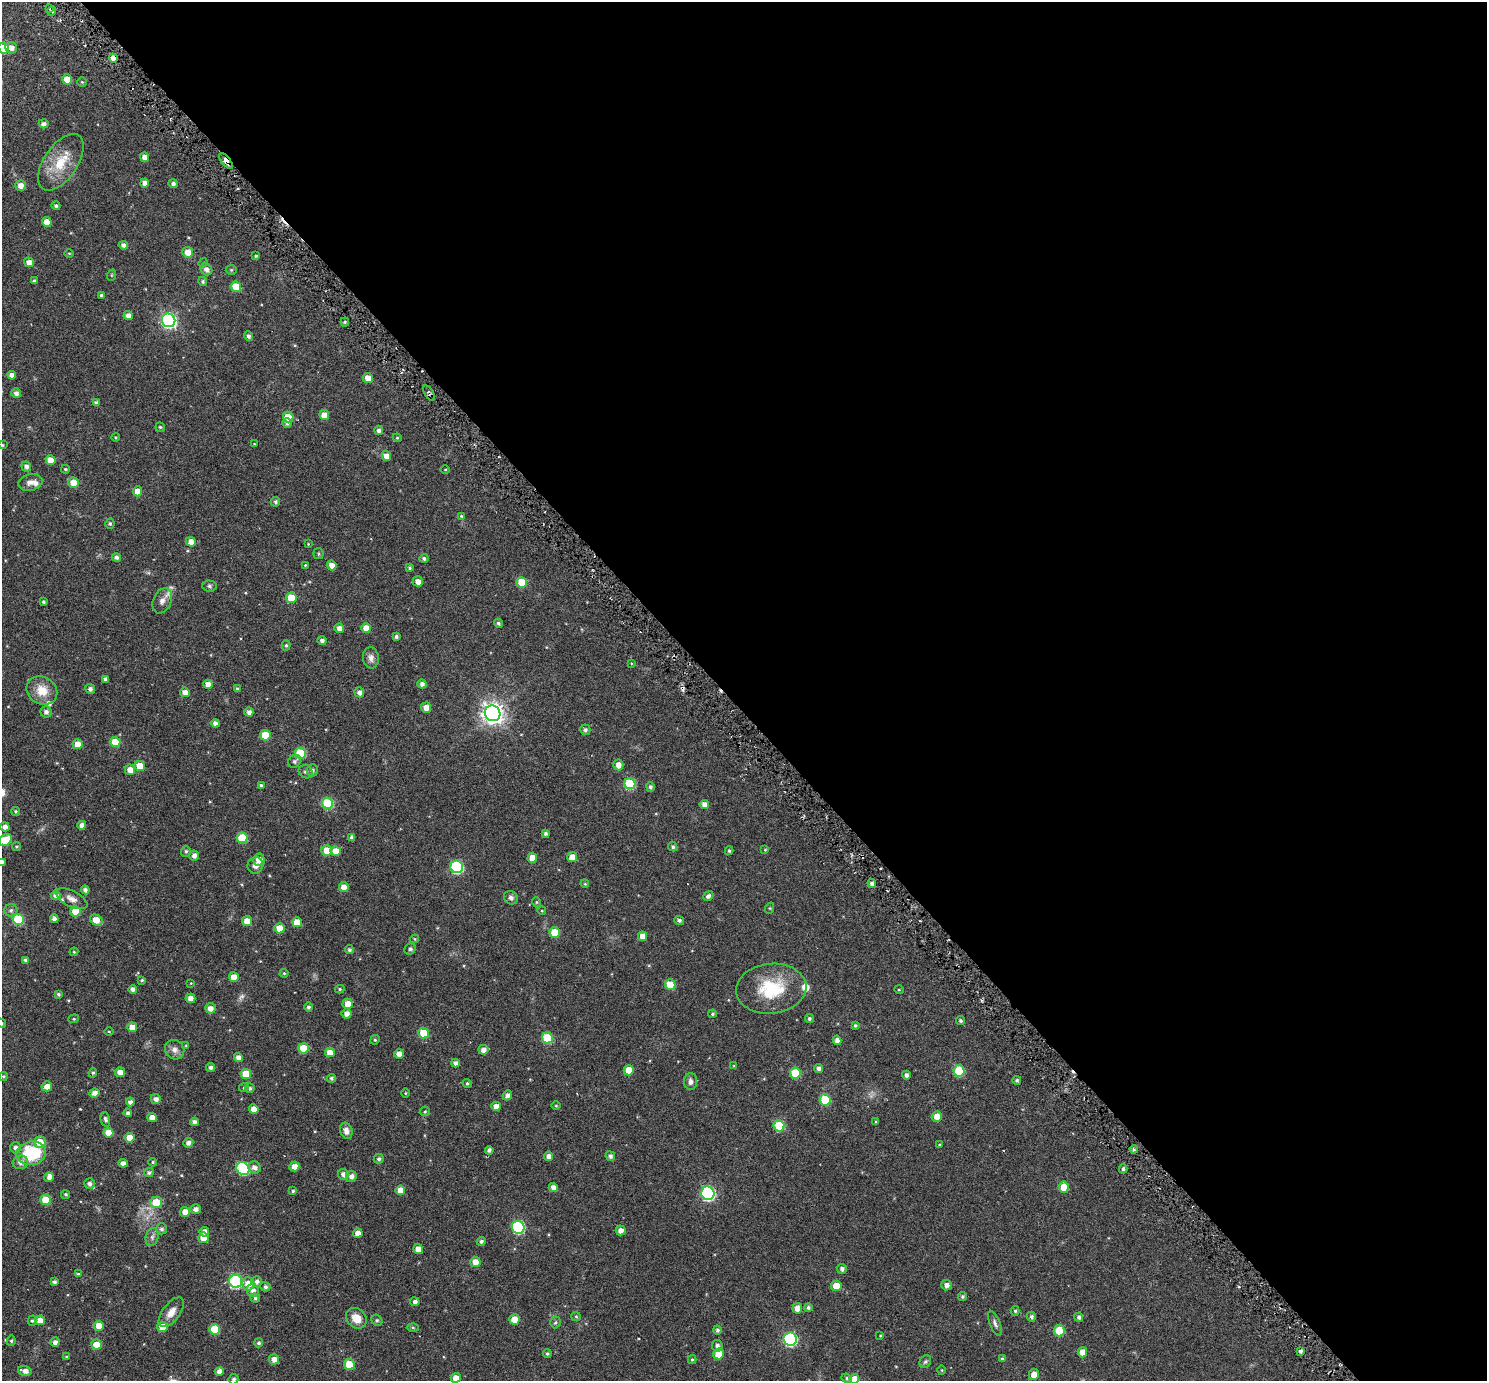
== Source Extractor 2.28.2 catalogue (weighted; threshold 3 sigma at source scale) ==
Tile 8 of 4 x 4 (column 4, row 2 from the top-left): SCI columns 4523-6007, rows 2966-4344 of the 6069 x 6069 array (HDU 1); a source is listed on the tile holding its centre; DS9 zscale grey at full resolution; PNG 1489 x 1383 px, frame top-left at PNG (2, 2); each listed source drawn as its Kron ellipse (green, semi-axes under 4 px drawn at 4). Shown black and unused: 52% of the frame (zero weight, under 3 of 6 exposures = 3% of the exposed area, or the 3 px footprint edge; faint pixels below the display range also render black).
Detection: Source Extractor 2.28.2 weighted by HDU 2 'WHT'; one run over the whole footprint, this tile lists its part. Background 0.032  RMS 0.0083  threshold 0.0339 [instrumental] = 3 sigma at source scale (4.09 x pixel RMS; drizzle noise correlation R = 1.36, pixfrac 0.8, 0.05/0.05 arcsec/px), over >= 5 px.
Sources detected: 337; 1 too faint to see at this stretch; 1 cosmic-ray / hot-pixel residue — neither listed nor drawn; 5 inside a brighter listed object's ellipse — not listed separately; the other 330 listed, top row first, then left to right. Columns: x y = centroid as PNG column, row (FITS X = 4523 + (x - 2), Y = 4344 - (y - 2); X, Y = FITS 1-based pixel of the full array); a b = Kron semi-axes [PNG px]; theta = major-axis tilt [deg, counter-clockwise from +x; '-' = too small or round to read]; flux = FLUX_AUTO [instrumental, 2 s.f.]
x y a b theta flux
49 8 4 3 - 1
52 11 5 3 - 0.9
4 48 6 5 - 11
11 48 6 5 - 3.3
113 58 4 4 - 4.5
67 79 5 4 - 8.3
82 82 4 4 - 0.77
44 124 5 4 - 2.5
145 157 5 4 - 4.4
226 161 10 3 -51 6.1
61 162 32 16 56 19
145 183 4 4 - 3.6
173 184 4 4 - 2.1
21 185 5 5 - 4.3
56 206 4 4 - 1.4
47 222 5 4 - 7
123 245 5 4 - 2.7
188 252 5 5 - 6.9
69 253 5 3 - 0.58
256 256 4 3 - 0.92
29 262 5 4 - 4.1
203 263 5 4 - 0.66
206 269 6 5 - 3.3
231 270 5 5 - 0.8
112 275 6 3 71 0.61
34 281 4 3 - 1.1
203 281 4 4 - 1.3
236 287 5 5 - 15
101 295 4 4 - 1.2
128 315 4 4 - 3.9
169 320 7 6 - 160
345 322 4 4 - 1
248 336 5 4 - 1.7
12 375 4 4 - 3.3
368 378 5 4 - 5.8
16 393 5 4 - 2.7
429 393 8 4 -59 1.8
96 403 4 4 - 2.2
324 415 5 5 - 7
288 417 5 5 - 11
287 423 5 4 - 2.2
160 427 5 4 - 0.9
379 430 5 4 - 2.2
115 437 4 3 - 0.56
397 438 4 4 - 0.75
254 444 4 3 - 0.63
2 445 4 4 - 0.58
386 456 5 4 - 4.9
50 460 5 4 - 7.4
26 466 5 4 - 2.4
65 469 4 3 - 0.9
445 469 5 3 - 0.62
30 482 12 8 14 4
73 483 5 5 - 11
138 491 5 4 - 7.2
275 502 5 5 - 1.2
461 516 4 4 - 0.61
110 524 5 4 - 1
191 542 5 4 - 4.8
308 544 4 4 - 0.55
318 554 5 5 - 1.1
116 557 5 4 - 1.7
424 558 4 4 - 1.5
305 565 3 3 - 0.52
332 565 5 4 - 4.8
410 568 4 3 - 0.93
418 581 5 5 - 4.3
522 582 5 5 - 15
209 586 7 5 -3 1.3
291 598 5 5 - 15
162 601 13 9 66 4.3
43 602 4 4 - 1.2
498 623 5 4 - 1.2
339 628 5 4 - 3.7
366 628 5 5 - 7.6
396 636 4 4 - 1.6
322 640 5 4 - 2.1
286 645 5 4 - 1
371 658 10 8 -83 3.1
631 663 4 3 - 0.52
105 679 4 4 - 2.1
208 684 5 4 - 5.1
422 684 4 4 - 2.5
90 689 5 4 - 1.9
237 689 4 4 - 1.2
42 691 16 13 -32 11
185 692 5 4 - 4.1
359 692 5 4 - 2.8
426 708 5 5 - 5.1
46 712 6 5 - 2.4
249 712 4 4 - 2.6
493 713 8 7 - 450
215 723 4 4 - 2.8
585 730 5 5 - 1.7
265 735 5 5 - 16
115 742 5 5 - 15
78 744 5 5 - 8.4
300 753 5 5 - 28
295 761 7 6 - 1.8
618 765 5 5 - 4.1
140 766 5 5 - 9.8
130 770 5 5 - 5.5
312 770 6 5 - 1.6
306 772 7 6 - 1.8
630 784 6 5 - 36
261 785 4 4 - 1.3
650 787 5 4 - 1.5
327 803 6 5 - 38
704 804 5 4 - 3.3
15 811 5 4 - 1.1
82 825 4 4 - 3.1
5 827 4 4 - 3.1
545 833 4 4 - 1.7
242 838 5 5 - 23
351 838 4 3 - 1.9
5 840 7 5 37 17
16 846 4 4 - 0.77
673 847 5 4 - 1.3
327 850 5 5 - 8.7
765 850 4 3 - 0.58
186 851 5 5 - 1.3
336 851 5 5 - 7.4
729 851 4 3 - 1
194 856 5 5 - 2.7
572 857 5 5 - 6.1
532 858 5 5 - 7.5
259 860 6 5 - 5.9
2 862 4 4 - 1.4
255 865 8 7 - 3.5
457 867 6 6 - 71
872 883 4 4 - 2.2
585 884 4 3 - 0.61
344 887 5 4 - 4.8
85 890 4 4 - 2
56 895 5 5 - 3
708 896 5 4 - 2.1
511 898 7 6 - 2.2
71 899 17 8 -27 4.5
536 902 5 3 - 0.62
770 908 6 3 72 0.66
11 910 6 6 - 1.7
75 911 5 5 - 12
542 911 4 3 - 0.52
18 919 5 5 - 32
54 919 4 4 - 2.5
96 920 7 5 -31 8.2
679 920 5 4 - 1.4
247 921 5 5 - 8.4
297 922 5 5 - 9.4
279 928 5 5 - 9.3
555 933 5 5 - 16
642 936 5 4 - 6
415 939 4 4 - 0.69
410 949 6 5 - 1.3
349 950 4 4 - 1.2
74 952 4 4 - 0.69
25 960 4 4 - 1.9
284 973 4 4 - 0.65
234 977 5 5 - 5.9
142 980 4 3 - 0.97
191 983 4 3 - 0.54
670 985 5 5 - 16
133 989 4 4 - 2.4
340 989 5 4 - 0.96
771 989 35 25 6 35
899 990 5 3 - 0.53
58 994 4 4 - 1.2
190 998 5 4 - 3.8
348 1004 5 5 - 7.3
308 1007 4 4 - 1.7
210 1008 5 5 - 4.2
347 1014 5 5 - 3.8
712 1014 4 4 - 0.98
74 1019 5 4 - 0.84
809 1019 4 4 - 1.4
960 1021 4 4 - 1.3
2 1023 5 4 - 0.86
855 1025 3 3 - 0.96
132 1027 5 5 - 5.7
109 1031 4 3 - 0.57
424 1033 5 5 - 17
547 1038 5 5 - 33
375 1040 5 4 - 0.83
837 1040 4 4 - 2.9
186 1046 4 4 - 0.73
303 1048 5 5 - 16
175 1050 10 9 - 3.7
483 1050 5 5 - 3.2
330 1052 5 4 - 6.8
399 1054 5 4 - 4.4
238 1057 5 4 - 3.2
455 1063 4 4 - 2.2
734 1066 4 3 - 0.77
211 1067 4 4 - 1.8
819 1068 4 4 - 2.4
629 1070 5 5 - 10
959 1071 6 5 - 28
120 1072 5 4 - 4.6
93 1073 5 4 - 1
795 1073 5 5 - 21
246 1074 5 5 - 15
906 1075 4 4 - 2.2
3 1076 4 4 - 0.79
331 1078 4 4 - 1.2
1017 1080 4 4 - 1.2
690 1081 8 6 88 2.8
467 1083 5 4 - 1.1
47 1086 5 5 - 4.7
244 1087 5 3 - 0.62
250 1088 5 4 - 1.3
94 1093 5 4 - 3.5
405 1093 5 3 - 0.61
507 1095 5 4 - 2.4
156 1099 5 5 - 2.6
825 1100 5 5 - 27
130 1102 4 4 - 2.3
496 1106 5 4 - 4
556 1106 5 3 - 0.63
254 1109 5 4 - 5.3
425 1111 5 4 - 0.83
128 1113 4 4 - 2.1
937 1116 5 5 - 5.5
152 1118 5 4 - 5
105 1119 7 4 -76 1.7
194 1122 4 4 - 2.6
876 1122 4 4 - 0.63
779 1126 5 5 - 27
346 1131 8 6 -71 3.4
108 1132 5 5 - 8.7
129 1138 5 5 - 7.1
40 1142 6 5 - 10
188 1143 5 4 - 2.5
939 1145 3 3 - 0.59
16 1148 5 5 - 2.1
1134 1149 4 4 - 1.1
489 1150 4 4 - 1.8
31 1153 14 11 8 36
549 1156 4 4 - 3.2
610 1156 5 4 - 2.2
379 1159 5 4 - 1.4
20 1162 8 6 15 3.1
153 1162 4 4 - 0.9
123 1163 4 4 - 3
294 1166 5 5 - 4.8
254 1167 6 5 - 3.2
243 1168 7 6 - 61
1123 1169 4 4 - 1.3
149 1173 5 4 - 1.4
343 1174 5 5 - 2.7
351 1176 6 5 - 3.1
49 1177 5 4 - 2.7
90 1183 5 5 - 2.1
1064 1187 5 5 - 11
553 1188 4 4 - 3.9
400 1190 5 5 - 6.9
293 1191 4 4 - 1.2
708 1193 7 6 - 100
66 1194 4 4 - 0.98
46 1200 5 5 - 18
156 1202 6 5 - 15
196 1209 5 5 - 2.8
185 1212 5 5 - 5.7
518 1227 6 6 - 66
161 1229 5 5 - 1.8
621 1230 5 5 - 3.6
204 1232 5 4 - 3.5
358 1233 4 4 - 4.6
152 1237 9 6 75 2.1
203 1238 5 5 - 8.9
481 1241 4 4 - 1.5
418 1249 5 4 - 4.9
475 1262 5 5 - 6.2
842 1269 5 4 - 2.2
78 1274 4 3 - 0.99
236 1281 6 6 - 85
256 1281 5 5 - 2.4
54 1282 4 3 - 1.4
248 1284 6 6 - 7.2
946 1285 5 5 - 2.8
836 1286 5 5 - 10
265 1287 5 5 - 1.6
253 1291 7 6 - 3.5
963 1296 5 4 - 1.1
255 1298 5 4 - 1.3
415 1302 4 4 - 2
808 1307 4 4 - 1.6
797 1308 5 5 - 5.1
1015 1311 5 4 - 1.1
171 1312 17 8 53 6.4
576 1316 5 4 - 0.83
1031 1317 5 4 - 1.7
1079 1317 5 4 - 1.8
356 1318 11 9 -44 7.6
514 1319 5 5 - 8.4
40 1320 5 5 - 6.3
377 1320 6 5 - 1
32 1321 5 4 - 1
555 1322 6 5 - 1.2
995 1323 13 5 -69 2.2
99 1326 5 5 - 9.4
162 1327 5 5 - 7.8
413 1327 6 4 -2 0.93
214 1329 5 5 - 18
717 1330 4 4 - 1.4
1059 1331 5 5 - 19
880 1336 4 3 - 0.62
790 1339 7 6 - 93
11 1341 5 4 - 1
55 1342 5 4 - 2.8
259 1343 4 4 - 1.2
96 1345 5 5 - 11
717 1346 5 5 - 2.5
1300 1351 4 4 - 1.7
1082 1352 5 4 - 5.5
547 1354 4 4 - 1
718 1354 5 5 - 12
66 1357 4 3 - 0.71
274 1359 5 5 - 4.3
1002 1359 4 4 - 0.99
692 1360 4 4 - 0.81
925 1362 7 5 56 1.4
349 1364 5 5 - 17
942 1370 5 3 - 0.59
25 1371 7 5 -14 3.8
219 1371 4 4 - 3.7
1034 1375 5 5 - 5.1
456 1378 5 5 - 4.5
847 1378 5 4 - 1
234 1379 5 5 - 1.5
854 1379 5 4 - 5.1
Overlapping masked pixels (flux is a lower limit): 3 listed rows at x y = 113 58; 226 161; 429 393
Isophote crosses this tile's border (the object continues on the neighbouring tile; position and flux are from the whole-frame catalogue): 7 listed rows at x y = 4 48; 2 445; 5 840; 2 862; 2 1023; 234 1379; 854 1379